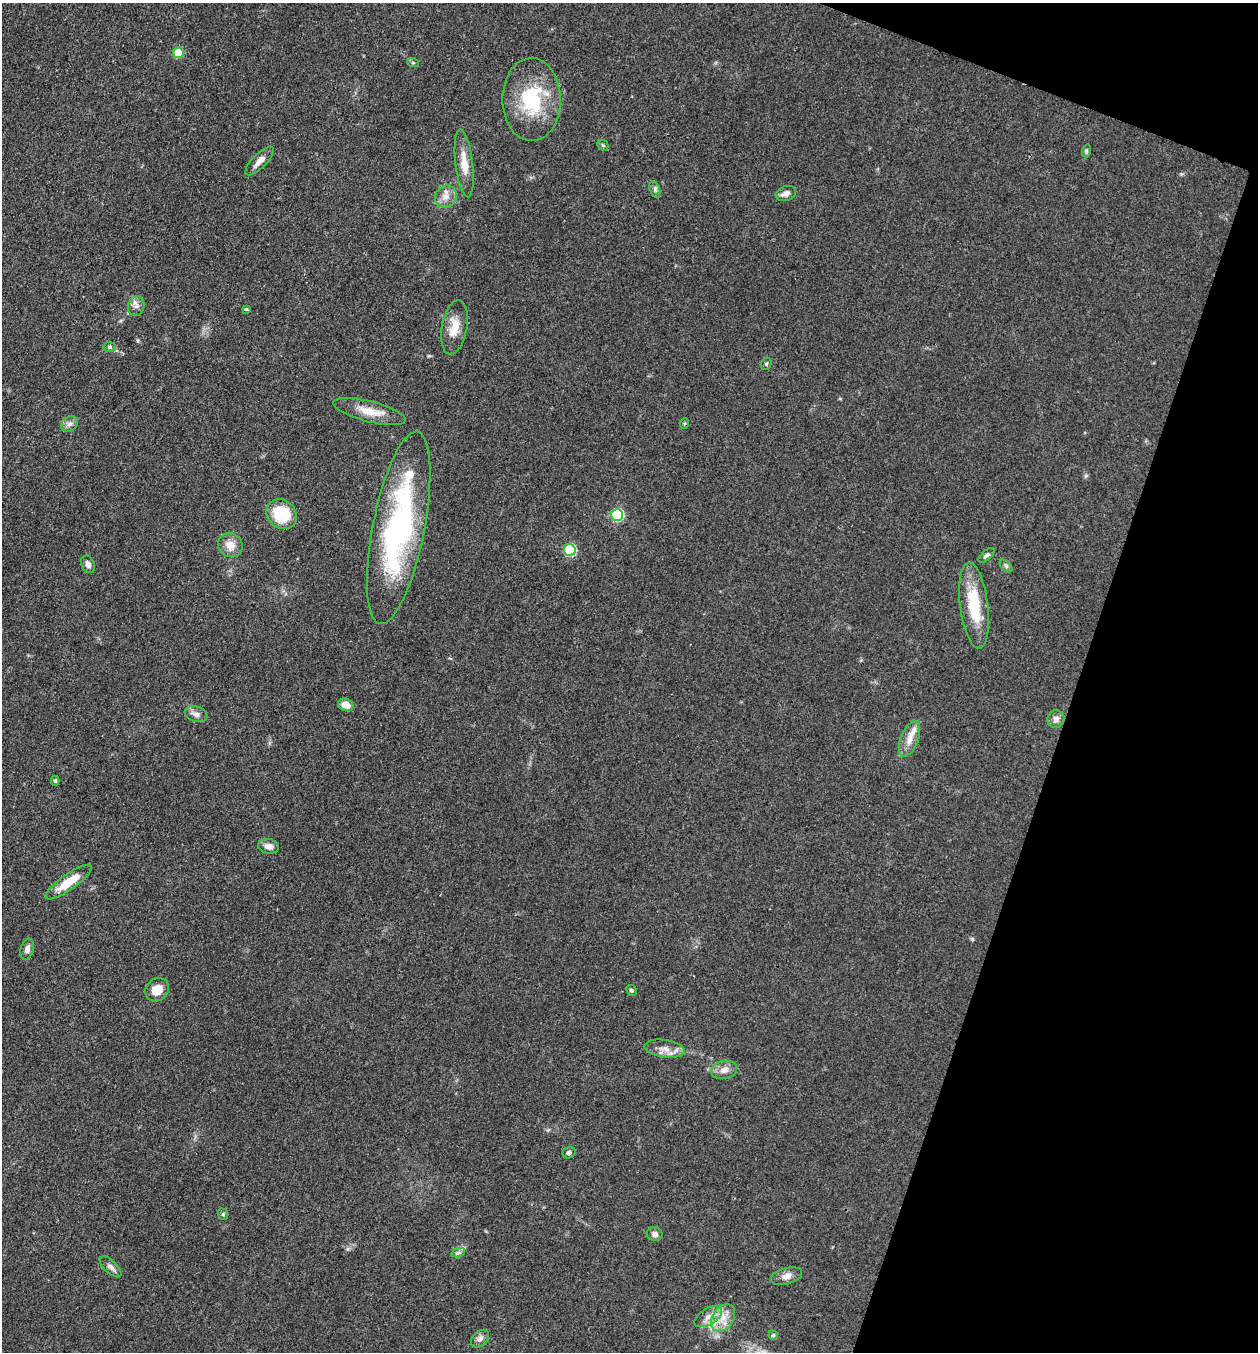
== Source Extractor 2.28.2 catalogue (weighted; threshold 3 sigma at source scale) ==
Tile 8 of 4 x 4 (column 4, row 2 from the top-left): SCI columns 4032-5287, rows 2705-4054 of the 5421 x 5407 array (HDU 1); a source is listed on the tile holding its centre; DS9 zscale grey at full resolution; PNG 1260 x 1354 px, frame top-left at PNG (2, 3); each listed source drawn as its Kron ellipse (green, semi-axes under 4 px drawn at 4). Shown black and unused: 17% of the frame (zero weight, under 3 of 4 exposures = <1% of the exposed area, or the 3 px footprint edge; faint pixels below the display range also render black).
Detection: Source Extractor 2.28.2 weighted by HDU 2 'WHT'; one run over the whole footprint, this tile lists its part. Background 0.0928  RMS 0.0064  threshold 0.0289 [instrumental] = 3 sigma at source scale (4.5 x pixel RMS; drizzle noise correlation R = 1.50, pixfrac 1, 0.05/0.05 arcsec/px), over >= 5 px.
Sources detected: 51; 2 inside a brighter listed object's ellipse — not listed separately; the other 49 listed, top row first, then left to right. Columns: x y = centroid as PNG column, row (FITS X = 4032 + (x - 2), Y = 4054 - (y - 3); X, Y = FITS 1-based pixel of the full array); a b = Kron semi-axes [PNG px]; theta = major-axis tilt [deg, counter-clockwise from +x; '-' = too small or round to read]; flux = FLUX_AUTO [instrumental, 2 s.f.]
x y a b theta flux
178 53 5 5 - 20
413 63 6 4 -19 0.78
532 99 41 29 -89 43
603 145 6 5 - 0.94
1086 151 6 4 73 0.97
260 161 19 7 45 4.8
464 163 34 8 -83 10
655 189 8 5 -72 1.6
786 193 10 7 19 3.6
446 197 11 10 - 5.6
136 306 10 8 71 3
246 309 4 3 - 1.5
454 327 27 12 80 12
110 347 6 5 - 1.3
766 364 6 5 - 1.2
369 411 37 10 -14 12
684 423 5 4 - 0.98
69 424 9 7 33 2.7
282 514 16 13 -43 27
617 515 6 6 - 63
399 528 98 26 79 140
230 545 12 11 - 7.5
570 550 6 6 - 51
986 555 10 4 40 1.7
88 564 9 6 -66 2.6
1006 566 8 4 -46 1.4
974 605 43 14 -83 30
346 705 8 6 -20 6.5
196 714 12 7 -18 2.9
1056 719 9 8 - 3.7
909 739 19 9 69 6.9
55 781 5 4 - 0.96
268 846 10 7 -9 4.5
69 882 28 8 35 15
27 949 11 6 72 3.3
157 990 12 10 44 10
631 990 5 5 - 1.2
665 1049 20 8 -9 6.2
724 1070 13 9 12 4.9
569 1153 7 5 20 1.7
223 1214 6 4 -69 0.99
655 1234 8 7 - 2.7
458 1253 7 4 18 1.4
111 1267 13 6 -43 2.9
786 1276 16 8 15 4.5
708 1317 15 8 31 5.9
723 1318 15 10 57 8.8
773 1335 5 4 - 1.2
480 1339 10 7 42 3.2